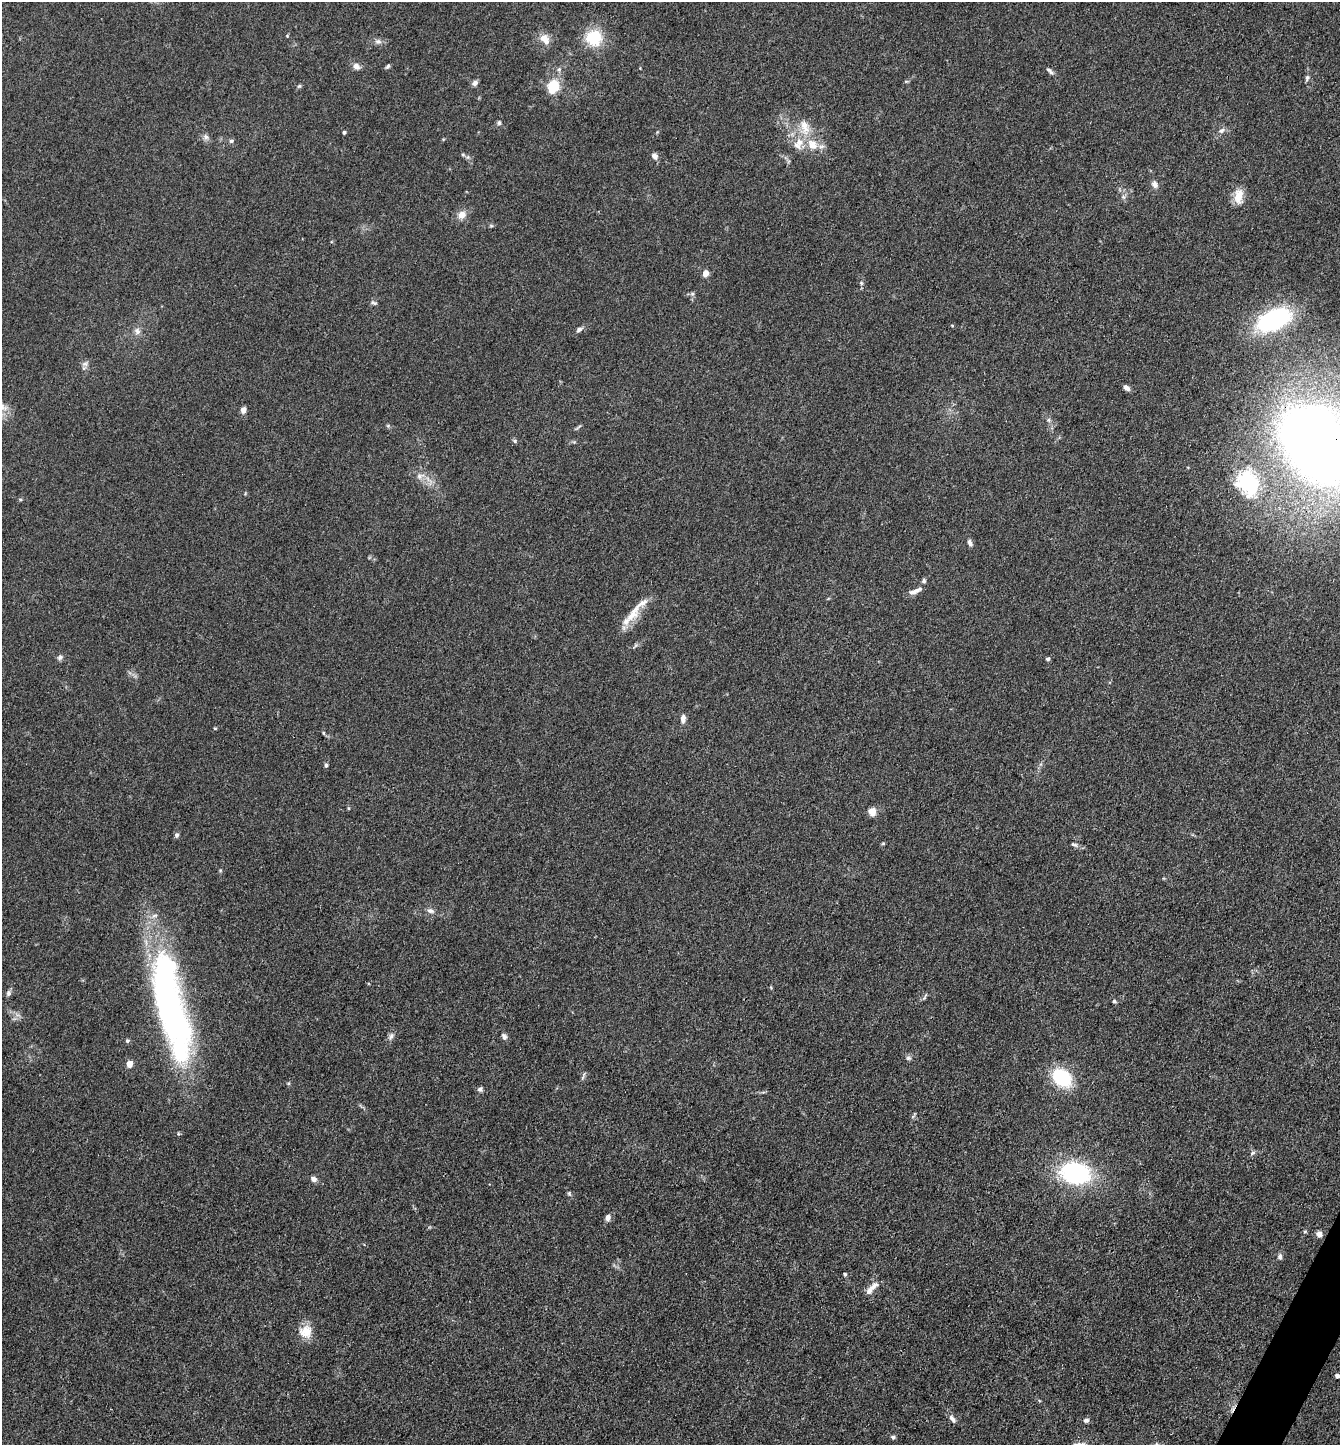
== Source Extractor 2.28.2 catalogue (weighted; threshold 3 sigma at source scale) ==
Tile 6 of 4 x 4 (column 2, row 2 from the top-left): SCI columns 1624-2961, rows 2888-4330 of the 5783 x 5774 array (HDU 1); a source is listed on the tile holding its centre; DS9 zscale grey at full resolution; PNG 1342 x 1447 px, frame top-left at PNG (2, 2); no overlay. Shown black and unused: <1% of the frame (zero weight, under 3 of 4 exposures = <1% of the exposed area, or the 3 px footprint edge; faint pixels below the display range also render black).
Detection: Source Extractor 2.28.2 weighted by HDU 2 'WHT'; one run over the whole footprint, this tile lists its part. Background 0.0821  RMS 0.0064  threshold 0.0288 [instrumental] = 3 sigma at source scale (4.5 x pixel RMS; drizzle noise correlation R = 1.50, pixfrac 1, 0.05/0.05 arcsec/px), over >= 5 px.
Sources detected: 92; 1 inside a brighter object's white glare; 1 cosmic-ray / hot-pixel residue — not listed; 8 inside a brighter listed object's ellipse — not listed separately; the other 82 listed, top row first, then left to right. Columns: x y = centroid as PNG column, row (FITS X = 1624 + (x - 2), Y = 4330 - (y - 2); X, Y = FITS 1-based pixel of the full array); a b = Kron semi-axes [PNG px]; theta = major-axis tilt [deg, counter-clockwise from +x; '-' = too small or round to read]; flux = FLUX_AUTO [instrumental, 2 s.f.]
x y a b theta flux
543 38 13 9 25 4.9
594 38 15 15 - 24
378 41 9 7 -2 2.4
356 66 10 7 -38 2.9
388 66 6 4 45 1.2
559 69 6 4 45 1.1
1050 71 12 5 -41 1.8
1307 78 8 4 72 1.4
475 83 7 6 - 2.2
299 86 6 5 - 0.93
553 86 13 10 71 18
499 123 7 5 89 1.2
805 127 25 12 -75 11
1222 130 9 6 44 2.2
344 132 4 4 - 1
206 137 8 7 - 2.2
231 141 6 5 - 1.3
463 154 5 5 - 0.86
654 156 7 6 - 3.2
1155 184 10 7 -58 2.8
1239 196 17 9 80 9.4
462 215 11 9 50 4.9
491 226 6 4 -1 0.85
705 273 6 5 - 5.2
861 283 4 4 - 0.78
692 294 6 5 - 1.2
374 303 9 4 -18 1.2
1274 320 41 22 25 66
952 325 4 3 - 0.53
579 329 9 5 30 1.8
137 331 10 8 -71 3
85 364 9 6 -11 2.2
1126 388 8 5 -36 2.6
243 410 6 5 - 3.7
1049 420 6 5 - 1.2
515 441 6 5 - 1.1
1316 445 66 46 -50 840
420 476 11 8 22 3.4
1248 483 34 27 -64 45
970 543 10 5 -68 2.1
924 581 6 5 - 1.3
915 591 18 6 23 4
633 613 32 13 53 12
60 657 8 6 34 1.7
1048 659 5 5 - 1.2
683 718 9 5 85 3.6
215 728 5 3 - 0.59
323 733 5 3 - 0.65
326 765 5 4 - 1.1
348 808 5 3 - 0.59
872 812 9 8 - 5.3
176 835 6 5 - 1.6
883 843 6 4 1 0.64
1074 845 9 5 -17 1.5
430 911 11 7 -16 2.4
8 993 8 7 - 1.8
925 997 10 4 62 1.1
1114 1001 6 4 -26 0.99
171 1008 118 32 -82 220
391 1037 11 6 65 2.2
504 1037 7 6 - 2.3
127 1041 6 5 - 1
908 1058 8 6 1 1.6
129 1064 5 4 - 12
583 1076 12 2 67 1
1062 1078 15 11 -38 46
480 1089 7 6 - 1.5
1253 1153 7 5 28 1.4
1075 1173 25 18 -9 80
314 1179 6 6 - 3
569 1194 7 5 -69 1
608 1218 8 6 71 2.7
1305 1232 6 4 1 0.74
1319 1234 7 6 - 3.2
1280 1257 8 6 79 1.8
845 1274 5 4 - 0.83
875 1285 14 8 42 4
305 1332 17 16 - 9.4
1337 1376 4 4 - 2.9
951 1418 8 6 -59 1.7
1086 1420 7 6 - 1.9
893 1437 5 5 - 1.2
Overlapping masked pixels (flux is a lower limit): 1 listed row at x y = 1316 445
Isophote crosses this tile's border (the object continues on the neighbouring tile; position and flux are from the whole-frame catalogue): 2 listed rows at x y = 1316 445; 1337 1376